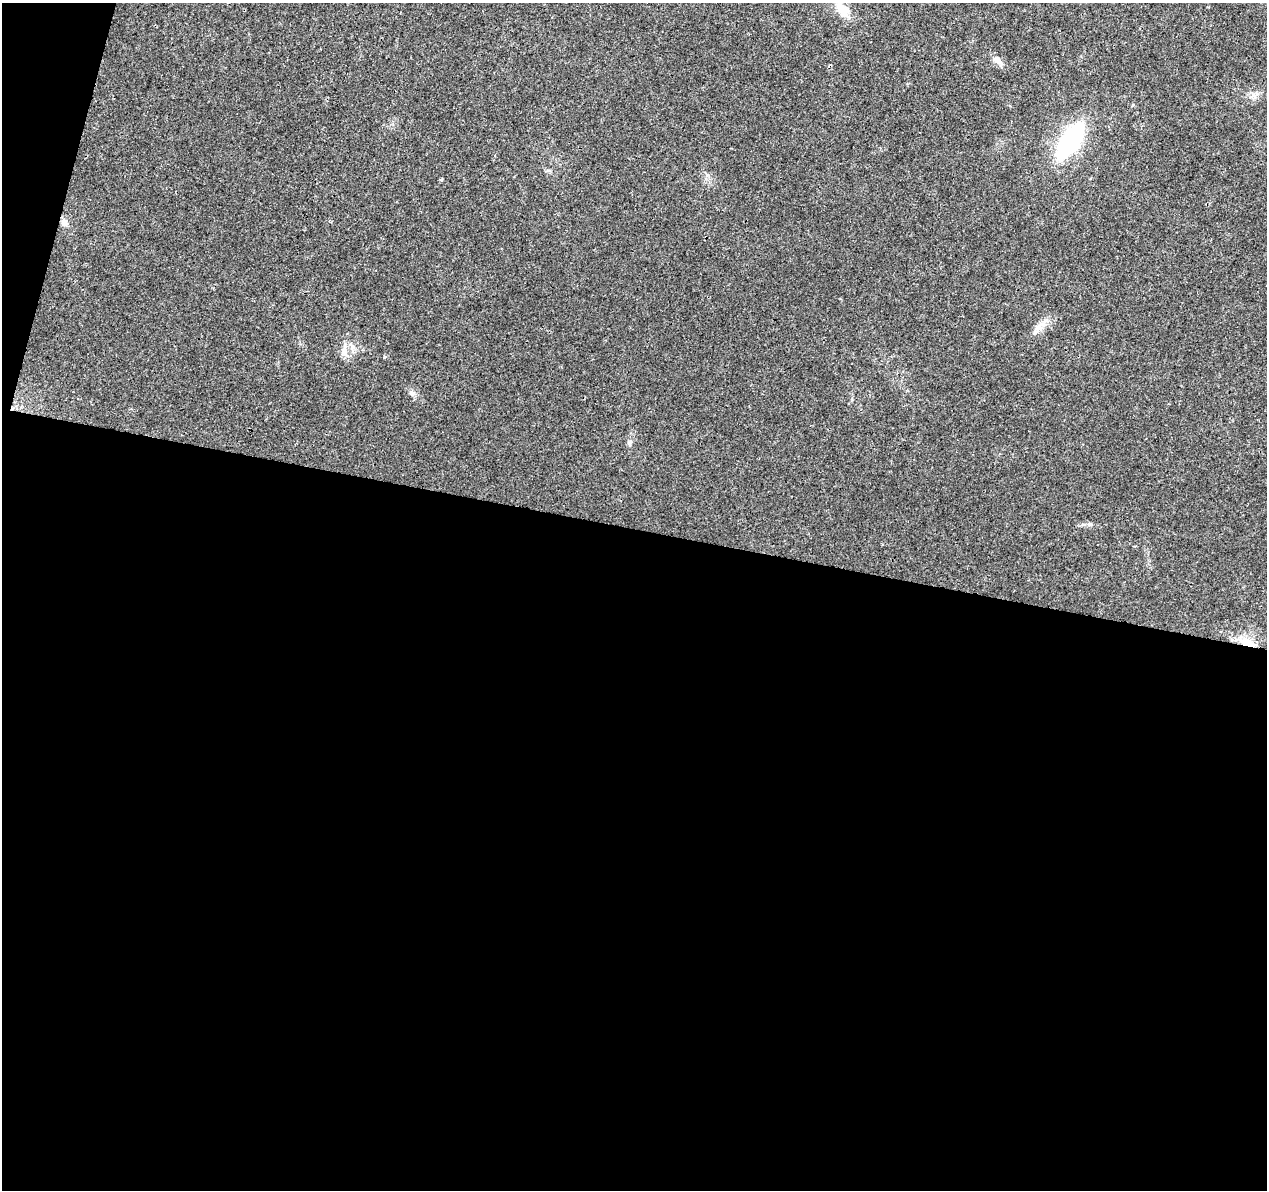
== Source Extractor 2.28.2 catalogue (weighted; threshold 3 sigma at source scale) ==
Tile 13 of 4 x 4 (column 1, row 4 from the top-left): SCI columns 1-1265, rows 227-1414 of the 5076 x 5262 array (HDU 1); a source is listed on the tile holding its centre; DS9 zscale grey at full resolution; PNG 1269 x 1192 px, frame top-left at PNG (2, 3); no overlay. Shown black and unused: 57% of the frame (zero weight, under 3 of 4 exposures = <1% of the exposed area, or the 3 px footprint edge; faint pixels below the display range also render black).
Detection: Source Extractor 2.28.2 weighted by HDU 2 'WHT'; one run over the whole footprint, this tile lists its part. Background 0.0223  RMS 0.003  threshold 0.0135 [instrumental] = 3 sigma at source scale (4.5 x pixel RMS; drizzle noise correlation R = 1.50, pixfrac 1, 0.0396/0.0396 arcsec/px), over >= 5 px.
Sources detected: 11; all 11 listed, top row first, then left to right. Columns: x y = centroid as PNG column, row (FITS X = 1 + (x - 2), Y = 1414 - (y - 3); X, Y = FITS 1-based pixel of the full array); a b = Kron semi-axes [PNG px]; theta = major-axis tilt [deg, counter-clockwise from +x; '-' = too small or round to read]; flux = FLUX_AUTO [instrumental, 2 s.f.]
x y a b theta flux
842 10 22 12 -52 4.7
997 59 11 9 -35 1.7
1070 141 27 11 57 56
441 180 5 3 - 0.29
64 222 9 8 - 1.6
1041 325 13 7 25 2.2
343 351 13 8 -87 2
412 393 6 6 - 0.73
630 444 7 4 -71 0.52
1089 524 6 5 - 0.56
1248 643 22 9 -24 4.6
Overlapping masked pixels (flux is a lower limit): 1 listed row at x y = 1248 643
Unlisted compact peaks at least as high as the median listed source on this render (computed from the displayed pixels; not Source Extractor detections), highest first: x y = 707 175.